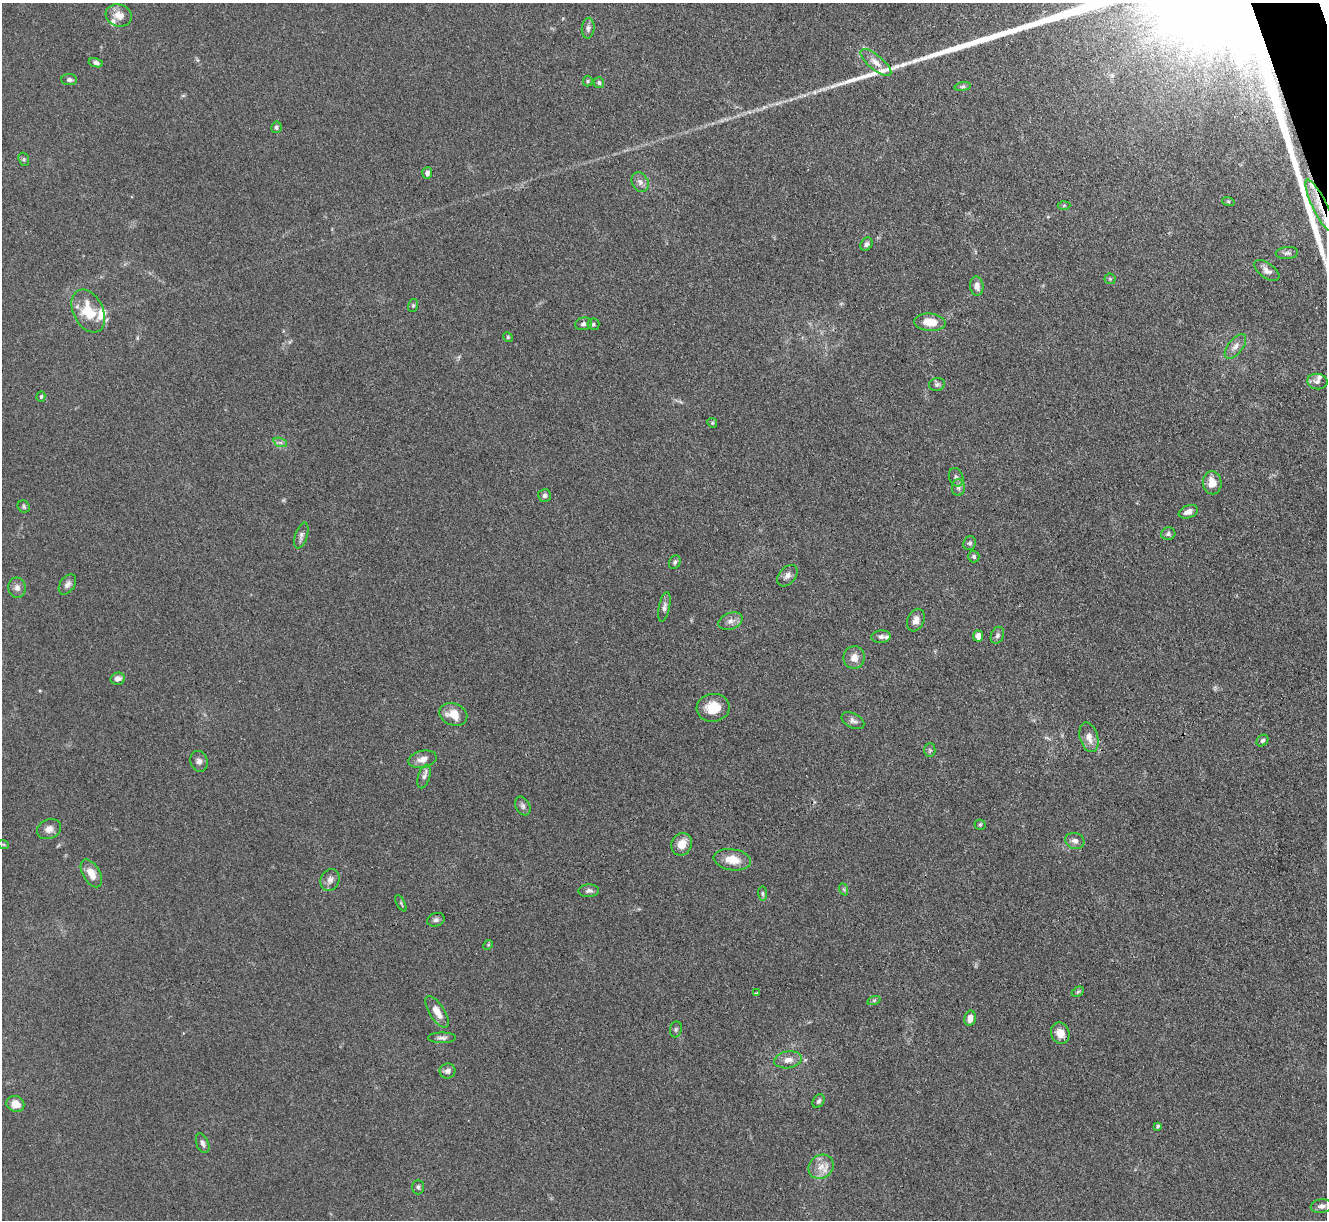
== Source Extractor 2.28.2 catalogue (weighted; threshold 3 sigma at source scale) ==
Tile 10 of 4 x 4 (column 2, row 3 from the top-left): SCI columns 1334-2658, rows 1494-2711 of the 5316 x 5299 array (HDU 1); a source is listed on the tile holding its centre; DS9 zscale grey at full resolution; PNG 1329 x 1222 px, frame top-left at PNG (2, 3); each listed source drawn as its Kron ellipse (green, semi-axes under 4 px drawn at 4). Shown black and unused: <1% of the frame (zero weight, under 3 of 4 exposures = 1% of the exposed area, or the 3 px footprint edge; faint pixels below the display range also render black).
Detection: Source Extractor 2.28.2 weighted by HDU 2 'WHT'; one run over the whole footprint, this tile lists its part. Background 0.111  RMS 0.0067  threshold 0.0302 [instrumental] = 3 sigma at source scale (4.5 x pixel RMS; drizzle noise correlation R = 1.50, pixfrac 1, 0.05/0.05 arcsec/px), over >= 5 px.
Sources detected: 102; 1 too faint to see at this stretch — neither listed nor drawn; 6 inside a brighter listed object's ellipse — not listed separately; the other 95 listed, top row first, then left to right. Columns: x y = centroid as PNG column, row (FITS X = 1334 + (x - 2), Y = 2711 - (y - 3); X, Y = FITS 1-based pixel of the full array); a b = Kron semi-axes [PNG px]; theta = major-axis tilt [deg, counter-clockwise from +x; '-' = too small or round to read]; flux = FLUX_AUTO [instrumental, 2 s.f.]
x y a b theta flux
119 15 13 11 -17 6.7
588 28 10 6 85 2.5
876 62 19 7 -40 6
96 63 7 4 -12 1.9
69 80 8 5 -6 1.8
588 81 5 5 - 0.88
599 83 5 5 - 1.6
963 87 8 4 8 1.2
276 127 6 5 - 1.6
24 159 7 5 -71 1.2
427 173 6 5 - 2.5
640 182 10 8 -62 3.3
1228 201 6 4 -19 0.87
1064 205 6 4 3 1
1320 206 29 7 -64 14
866 244 7 5 56 1.9
1287 253 11 6 5 2
1267 270 14 7 -36 3.6
1110 279 5 5 - 1
977 286 9 6 -84 4.5
413 305 6 5 - 1.2
88 311 23 15 -63 20
930 322 16 8 -5 10
584 324 8 6 12 2.2
593 324 6 5 - 1.3
508 337 5 4 - 0.92
1235 346 15 7 51 4.1
1317 381 10 7 -7 2.9
937 384 8 6 12 1.7
41 396 5 4 - 1
712 423 5 4 - 0.81
280 442 7 4 -19 1.5
956 477 9 7 -69 2.2
1212 483 11 9 -86 8.3
958 487 8 6 90 2.1
544 496 6 6 - 1.8
24 507 6 5 - 1.3
1188 512 10 6 21 4.3
1168 534 7 6 - 1.7
301 535 13 6 72 2.6
970 543 7 6 - 1.7
974 557 6 5 - 1.4
675 562 7 5 66 1.4
787 576 12 8 49 3.3
67 584 11 7 55 2.7
17 588 10 8 -88 3.5
664 607 15 5 78 2.7
916 620 12 8 67 4
730 621 12 8 21 3.8
997 635 9 6 67 1.9
978 636 5 5 - 4.6
881 637 9 6 3 2.5
854 657 11 10 - 5.7
118 679 7 6 - 3.2
713 708 16 14 7 14
453 714 14 11 -21 10
853 721 12 7 -27 2.7
1089 737 15 9 -75 5.6
1262 741 6 5 - 1.7
930 750 6 5 - 1.2
423 759 14 8 12 5.3
199 761 10 8 -72 2.9
424 776 12 6 72 2.6
523 806 10 7 -63 2.2
980 825 5 5 - 0.91
49 829 12 9 24 4.2
1075 841 10 8 -19 3.1
3 844 6 3 -18 0.66
682 844 11 10 - 8.2
732 860 19 10 -9 11
91 873 15 8 -59 8
330 880 11 9 68 3.5
843 889 6 4 -69 0.95
589 891 10 6 2 2.3
762 893 7 4 -85 1.1
401 903 9 3 -61 0.9
436 920 9 6 18 1.9
488 945 5 4 - 0.78
757 992 3 3 - 0.84
1078 992 6 4 31 0.99
874 1000 7 4 19 1.1
437 1012 18 7 -57 7.4
970 1018 8 5 78 5.1
676 1029 8 6 75 1.4
1060 1033 11 9 -67 7.9
442 1038 14 5 0 2.3
788 1060 14 8 9 4.9
447 1071 8 7 - 2.7
819 1101 7 5 59 1.5
15 1104 9 8 - 7.7
1158 1126 3 3 - 1
203 1143 10 6 -68 2.3
821 1167 13 11 38 7.4
418 1187 7 5 90 1.4
1322 1206 11 7 7 2.9
Overlapping masked pixels (flux is a lower limit): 1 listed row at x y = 1320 206